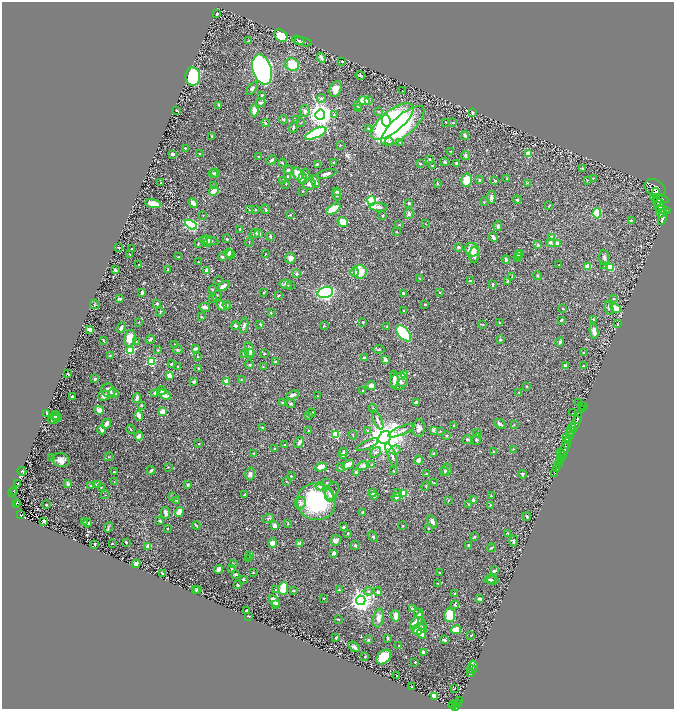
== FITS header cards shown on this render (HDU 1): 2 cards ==
NAXIS1  =                 1344
NAXIS2  =                 1414

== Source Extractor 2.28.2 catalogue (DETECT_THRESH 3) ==
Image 1344 x 1414 px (HDU 1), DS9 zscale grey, zoomed out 1/2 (1 PNG px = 2 x 2 image px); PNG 676 x 711 px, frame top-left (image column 1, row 1414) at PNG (2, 2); each listed source drawn as its Kron ellipse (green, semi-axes under 4 px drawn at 4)
Background 0.459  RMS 0.015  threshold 0.0457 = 3 sigma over >= 5 px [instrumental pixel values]
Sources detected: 621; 31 cannot appear on this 1/2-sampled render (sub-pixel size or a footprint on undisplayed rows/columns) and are neither listed nor drawn; of the other 590, the 500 brightest by FLUX_AUTO listed and drawn (90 fainter detections omitted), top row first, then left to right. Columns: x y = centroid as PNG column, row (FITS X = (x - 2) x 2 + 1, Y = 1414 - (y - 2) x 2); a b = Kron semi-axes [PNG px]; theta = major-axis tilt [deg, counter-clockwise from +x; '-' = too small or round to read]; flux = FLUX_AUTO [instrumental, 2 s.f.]
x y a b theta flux
217 14 3 2 - 5.9
281 36 7 5 -37 93
298 40 6 3 -24 6.6
248 41 4 2 - 2
303 42 8 2 -12 3.1
321 58 5 2 - 8.2
342 61 3 2 - 2
292 65 7 6 - 60
262 69 15 9 -73 1400
360 75 5 3 - 3.1
193 77 9 7 -85 200
252 88 7 4 54 7.4
336 89 8 5 67 24
402 91 2 1 - 1.5
262 95 3 2 - 2.6
321 98 4 3 - 4.3
364 101 5 3 - 47
369 101 3 3 - 4.8
261 103 4 2 - 9.7
219 105 4 2 - 3
358 105 4 3 - 3.6
359 108 4 2 - 3.5
176 110 3 2 - 3.2
254 110 6 3 88 25
305 111 6 5 - 9.8
379 111 3 2 - 1.8
472 113 2 2 - 14
320 115 5 5 - 2800
334 115 4 3 - 2.7
283 119 4 3 - 3.3
296 120 3 3 - 2.3
386 121 6 3 -78 110
392 121 26 10 38 1000
446 122 2 2 - 1.9
265 123 4 3 - 3.2
300 123 3 2 - 1.5
453 123 3 3 - 2.6
403 126 27 10 41 340
293 127 5 3 - 5.2
369 129 4 3 - 3.6
316 133 11 4 25 200
465 135 4 3 - 6.2
212 136 3 2 - 1.7
389 142 4 3 - 4.4
400 142 3 2 - 2.8
340 145 3 2 - 1.6
185 148 2 2 - 1.9
450 151 2 1 - 1.6
173 154 3 3 - 9.9
200 154 4 2 - 2.4
529 154 4 4 - 34
465 155 4 3 - 5.5
258 156 2 2 - 2.1
271 160 5 3 - 6.3
430 160 3 3 - 3.6
444 162 4 3 - 3.7
282 163 4 2 - 2.7
334 163 3 3 - 3.3
457 163 3 3 - 5.2
317 164 3 2 - 4.1
420 164 2 2 - 3.2
432 166 3 2 - 1.7
582 168 3 3 - 3.1
288 170 4 4 - 5.9
215 173 5 4 - 4.7
213 174 4 4 - 3.7
298 174 6 4 -70 55
306 174 5 3 - 5
326 174 10 3 17 11
288 177 3 3 - 11
303 178 6 4 83 21
506 178 3 2 - 1.8
593 178 3 2 - 1.5
283 180 3 2 - 2
467 180 6 5 - 51
480 180 3 3 - 3.5
495 180 3 3 - 3.5
587 180 3 2 - 2
316 181 6 3 -71 6.1
161 183 2 2 - 2.5
437 183 3 2 - 3
527 183 3 2 - 1.5
286 184 3 2 - 1.8
309 184 7 5 7 10
214 185 3 3 - 4.2
655 188 11 8 -31 2500
214 191 5 3 - 30
302 191 2 2 - 1.6
337 192 3 3 - 4.4
656 193 5 3 - 870
337 195 5 3 - 4.4
491 197 6 4 84 7.6
659 199 9 4 -13 1300
517 200 4 3 - 3.5
371 201 4 4 - 350
484 202 4 2 - 1.8
657 202 4 3 - 520
193 203 5 3 - 15
409 203 3 3 - 5.8
153 204 8 3 -11 49
659 205 6 4 77 900
549 206 3 2 - 1.8
379 207 9 3 -3 11
265 209 5 3 - 3.8
333 209 8 4 32 71
250 210 3 3 - 3.1
256 210 3 2 - 3.4
663 210 7 4 -4 1700
597 213 5 3 - 120
661 213 4 2 - 510
409 214 5 4 - 9.1
290 215 3 3 - 1.7
382 215 3 3 - 2.6
203 216 2 2 - 1.8
662 217 8 4 77 1400
631 220 3 2 - 3.4
343 222 6 4 -33 36
425 224 3 3 - 2.1
191 225 6 4 -29 320
399 225 3 3 - 2.4
498 226 5 4 - 7.3
240 229 3 2 - 3.3
397 232 3 2 - 1.6
255 233 5 4 - 5.1
259 234 4 3 - 16
270 236 3 2 - 4.5
493 237 5 3 - 10
552 238 3 2 - 43
227 239 3 3 - 3
209 240 9 3 -14 12
204 241 4 3 - 5
249 242 4 2 - 1.5
550 242 2 2 - 23
208 243 5 3 - 6.5
198 244 3 2 - 2
558 244 4 3 - 17
538 245 4 3 - 4.6
119 247 3 2 - 1.8
458 247 3 3 - 5.7
132 249 2 1 - 1.8
472 250 7 6 - 49
229 253 4 3 - 14
519 253 4 3 - 5.9
130 254 2 2 - 2.6
265 254 3 2 - 1.6
231 255 5 3 - 9.5
474 255 8 5 88 8.6
518 255 4 3 - 6.2
178 257 3 2 - 3.1
222 257 2 2 - 15
290 258 5 5 - 15
518 258 3 2 - 2.6
604 258 8 5 -87 7.9
506 260 4 3 - 6.6
198 262 2 2 - 1.9
139 265 2 2 - 2.1
559 265 2 2 - 1.9
604 265 3 2 - 1.8
587 267 3 3 - 35
610 268 4 3 - 76
115 270 3 2 - 7.6
168 270 2 1 - 2.4
207 270 4 3 - 13
354 272 4 4 - 14
360 272 7 6 - 47
297 274 3 2 - 9.7
537 275 4 3 - 2.8
512 277 4 3 - 2.7
420 279 3 3 - 2
219 281 2 2 - 1.9
470 281 3 2 - 2.7
508 281 3 3 - 4.8
285 284 6 4 -15 7.8
290 285 3 2 - 2.2
493 285 3 2 - 3.8
223 286 6 2 33 21
212 290 3 2 - 1.9
263 292 3 2 - 1.8
325 292 8 5 16 440
440 292 3 3 - 1.9
142 293 4 3 - 8.5
403 293 3 2 - 5.5
217 295 6 2 44 2.3
278 295 3 2 - 4.6
120 298 4 3 - 5.1
213 298 3 3 - 4.5
614 298 3 2 - 2.1
157 303 3 3 - 6.3
95 304 5 4 - 4.8
425 304 2 2 - 2.3
221 305 6 4 -46 16
227 305 4 3 - 2.7
205 307 5 3 - 10
609 308 7 3 -75 5.4
616 308 6 4 -40 31
563 309 3 2 - 1.8
403 310 2 2 - 2
160 312 4 2 - 3
271 313 4 2 - 1.6
201 317 3 3 - 2.1
561 320 3 2 - 4.2
594 320 3 2 - 4.9
139 322 2 2 - 1.5
363 322 2 2 - 2.9
500 323 2 2 - 2.3
260 324 3 3 - 3.3
483 324 4 2 - 2
617 324 2 2 - 1.7
244 325 8 4 79 5.8
235 326 4 3 - 7
324 326 3 3 - 1.8
387 326 2 2 - 1.6
121 328 5 3 - 8.4
89 329 4 2 - 11
594 331 8 3 -79 21
404 333 9 5 -49 250
130 338 8 6 79 42
150 339 5 3 - 4.9
103 340 3 2 - 1.8
500 340 4 3 - 3.4
136 342 3 3 - 2.6
560 342 4 3 - 7.2
175 344 2 1 - 1.5
195 349 4 2 - 8.2
379 349 6 3 3 3.6
131 350 3 3 - 170
158 350 3 3 - 3.7
178 350 4 3 - 4.1
250 350 8 4 -76 17
250 353 5 4 - 9.3
264 353 3 2 - 3.3
584 353 3 2 - 2.1
245 354 4 3 - 4.9
110 355 3 2 - 1.9
198 356 2 2 - 1.6
364 358 4 2 - 7.3
385 360 4 3 - 11
151 362 3 3 - 170
275 362 3 3 - 6.9
172 364 3 2 - 4
249 365 4 3 - 3.5
565 365 3 3 - 5
583 365 3 2 - 1.6
178 366 2 2 - 1.9
263 367 2 2 - 1.8
198 368 3 2 - 2
68 374 3 2 - 2.8
404 375 2 2 - 54
169 376 4 3 - 17
95 379 2 2 - 20
242 379 2 2 - 1.7
394 379 8 4 -90 15
194 381 3 2 - 4.4
227 381 4 3 - 17
399 381 9 8 - 18
402 383 4 2 - 2.9
371 385 5 4 - 15
526 386 2 2 - 2.5
108 390 7 6 - 21
162 390 5 3 - 5.9
363 391 3 3 - 2.8
113 393 5 3 - 7.1
155 393 3 2 - 11
519 393 3 2 - 3.4
104 395 6 5 - 13
164 395 7 3 -31 21
293 395 7 3 23 13
317 396 2 2 - 2.4
73 397 4 2 - 6.3
137 398 5 2 - 11
416 402 3 2 - 4.6
283 403 4 3 - 4.5
291 403 4 3 - 4.3
579 403 3 2 - 1.5
141 405 3 3 - 2.8
581 406 2 1 - 35
583 407 2 1 - 12
373 408 4 3 - 3.9
582 409 2 1 - 19
99 410 5 3 - 24
162 411 3 2 - 28
46 413 3 1 - 2.4
312 413 4 3 - 4.3
572 413 2 1 - 2.3
55 416 5 3 - 10
139 416 5 3 - 15
308 416 4 2 - 1.7
57 417 4 2 - 8.7
578 418 6 2 67 490
54 419 6 3 15 21
378 420 10 3 -66 8.4
106 424 5 3 - 13
500 424 6 3 -35 7.8
514 424 2 2 - 1.8
575 424 8 2 69 610
454 426 4 2 - 3.5
263 428 4 3 - 2.5
419 428 9 6 84 15
572 428 3 1 - 98
131 429 4 2 - 2.5
102 430 4 3 - 10
308 430 3 3 - 2.4
368 430 4 3 - 4.2
434 430 4 3 - 11
401 431 14 3 22 11
440 431 3 2 - 2.1
571 431 4 2 - 200
477 433 4 2 - 3.9
336 434 3 3 - 150
353 435 4 2 - 1.8
570 435 4 3 - 310
139 436 4 4 - 14
447 436 3 3 - 3.5
385 437 7 5 43 7200
567 437 3 2 - 89
477 439 6 3 74 4.7
467 440 5 3 - 3.6
569 440 3 1 - 190
299 442 6 3 58 8.8
567 443 5 4 - 350
199 444 2 2 - 1.8
284 445 2 2 - 5
367 445 12 3 25 9
275 449 2 2 - 14
513 449 3 2 - 1.7
395 450 6 4 7 8.6
564 450 7 3 66 1000
344 451 3 2 - 3.3
375 452 6 4 36 7
494 452 2 2 - 5.9
561 452 2 1 - 59
254 453 3 3 - 1.8
343 453 5 3 - 6.3
434 454 3 3 - 2.7
392 455 13 3 -67 11
562 455 2 1 - 110
51 457 3 2 - 2.4
109 457 4 2 - 2.1
561 458 3 2 - 270
61 460 9 6 -16 19
418 460 4 3 - 7.9
560 461 3 3 - 170
348 465 6 3 26 33
372 465 4 3 - 2.3
558 465 3 2 - 110
362 466 5 4 - 13
168 467 2 2 - 1.6
321 467 6 3 10 27
341 468 4 3 - 4.8
557 468 3 2 - 110
151 470 5 3 - 6.5
446 470 6 5 - 7.1
22 471 4 2 - 3.2
394 471 3 2 - 2.3
114 472 3 2 - 2.8
444 472 4 2 - 1.9
357 473 3 2 - 6.2
426 473 2 2 - 3.4
555 473 3 2 - 10
250 474 6 5 - 12
523 474 4 3 - 4.8
291 476 3 3 - 2.2
286 481 2 2 - 2.2
114 482 3 2 - 2
327 483 3 3 - 3.4
434 483 3 2 - 1.6
18 484 2 2 - 2.8
68 484 2 2 - 30
98 484 3 3 - 13
91 485 3 3 - 1.9
187 485 3 3 - 4.2
320 486 4 3 - 9.9
426 486 5 2 - 1.8
101 487 3 3 - 2.5
13 492 5 2 - 59
14 492 2 1 - 11
332 492 10 6 69 17
329 493 6 4 -65 7.9
372 493 4 4 - 17
397 493 4 2 - 2.2
403 493 4 4 - 34
245 494 3 2 - 2.4
105 495 4 2 - 1.7
374 496 4 3 - 5.8
491 496 3 2 - 2.6
173 497 3 3 - 2.4
396 497 5 4 - 5.5
176 500 3 2 - 1.9
448 500 3 2 - 1.6
473 500 3 2 - 7.2
316 502 19 18 - 270
16 503 4 1 - 61
18 503 2 1 - 2.9
301 503 6 5 - 9.2
468 504 3 2 - 1.7
46 505 2 1 - 1.9
490 505 4 3 - 2.5
179 512 5 3 - 34
363 512 3 2 - 2.2
165 513 6 3 -82 9.7
20 514 4 2 - 71
527 517 4 2 - 3.8
268 518 5 4 - 4.4
44 521 3 2 - 33
160 521 3 2 - 4.1
432 521 7 3 -60 10
84 522 3 2 - 1.6
88 523 4 3 - 8.2
288 524 4 3 - 2.2
196 525 4 2 - 4.7
275 526 3 3 - 19
403 526 2 2 - 1.8
108 527 5 2 - 4.1
344 527 3 2 - 6.2
428 528 3 2 - 1.8
168 529 2 2 - 1.7
348 533 3 2 - 1.9
508 533 3 3 - 2.2
373 537 6 3 -44 4.2
475 537 4 3 - 3.3
335 540 5 5 - 12
514 541 5 3 - 4.5
126 542 2 2 - 3.3
272 543 4 4 - 21
95 544 3 2 - 2.9
112 544 2 2 - 2.1
300 544 3 3 - 15
355 545 5 4 - 4.7
468 545 2 2 - 5.2
147 546 3 3 - 5.4
491 548 4 2 - 2.2
334 553 4 3 - 13
250 555 4 3 - 4
249 558 2 2 - 1.5
136 564 4 4 - 11
233 564 3 3 - 1.7
218 569 4 3 - 18
231 569 4 3 - 3.4
494 571 3 2 - 7.5
253 572 2 2 - 2.4
439 573 3 2 - 2.1
163 574 2 2 - 2.8
235 574 3 2 - 3.9
243 579 4 3 - 2.7
490 579 6 3 7 4.6
492 580 6 3 -7 3.9
438 583 4 2 - 1.5
237 585 2 2 - 5.1
283 588 6 5 - 74
198 589 3 3 - 4.7
196 590 2 1 - 1.5
276 590 4 3 - 3
294 590 4 3 - 2.3
339 590 2 2 - 5.1
368 591 5 4 - 4.6
378 592 4 4 - 7.5
454 594 2 2 - 2.6
324 598 3 2 - 1.9
480 599 3 2 - 9.4
361 600 5 4 - 1900
274 601 6 4 -55 21
276 604 3 3 - 5.9
455 605 4 3 - 2.4
412 609 4 3 - 4.1
246 610 3 2 - 3.8
418 613 5 4 - 15
450 615 7 5 -87 71
248 616 3 1 - 2.1
395 616 6 3 -87 26
378 618 9 5 77 15
338 619 3 2 - 2.2
417 621 10 5 58 33
422 625 7 4 -74 6
418 629 6 5 - 39
456 630 5 3 - 38
421 633 5 4 - 16
471 635 2 1 - 1.9
336 637 3 2 - 2.8
387 638 3 2 - 3.6
368 640 3 3 - 4.3
444 640 4 3 - 7.7
399 646 2 2 - 1.6
354 647 6 3 -36 9.6
424 652 3 3 - 7.9
365 656 2 2 - 1.8
384 657 8 6 45 71
415 662 2 2 - 2.9
473 666 6 3 -81 3.9
472 669 5 3 - 3.5
470 673 4 3 - 3.6
397 675 2 2 - 2
412 687 2 2 - 2
455 688 2 1 - 2
434 696 3 2 - 70
459 700 4 2 - 94
456 704 2 1 - 42
458 704 2 2 - 95
452 705 4 3 - 160
454 705 4 2 - 170
456 708 3 3 - 210
At the frame edge (FLAGS 8, measured only in part): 1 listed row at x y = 456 708
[90 fainter detections neither listed nor drawn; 31 sub-pixel or undisplayed-footprint detections neither listed nor drawn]